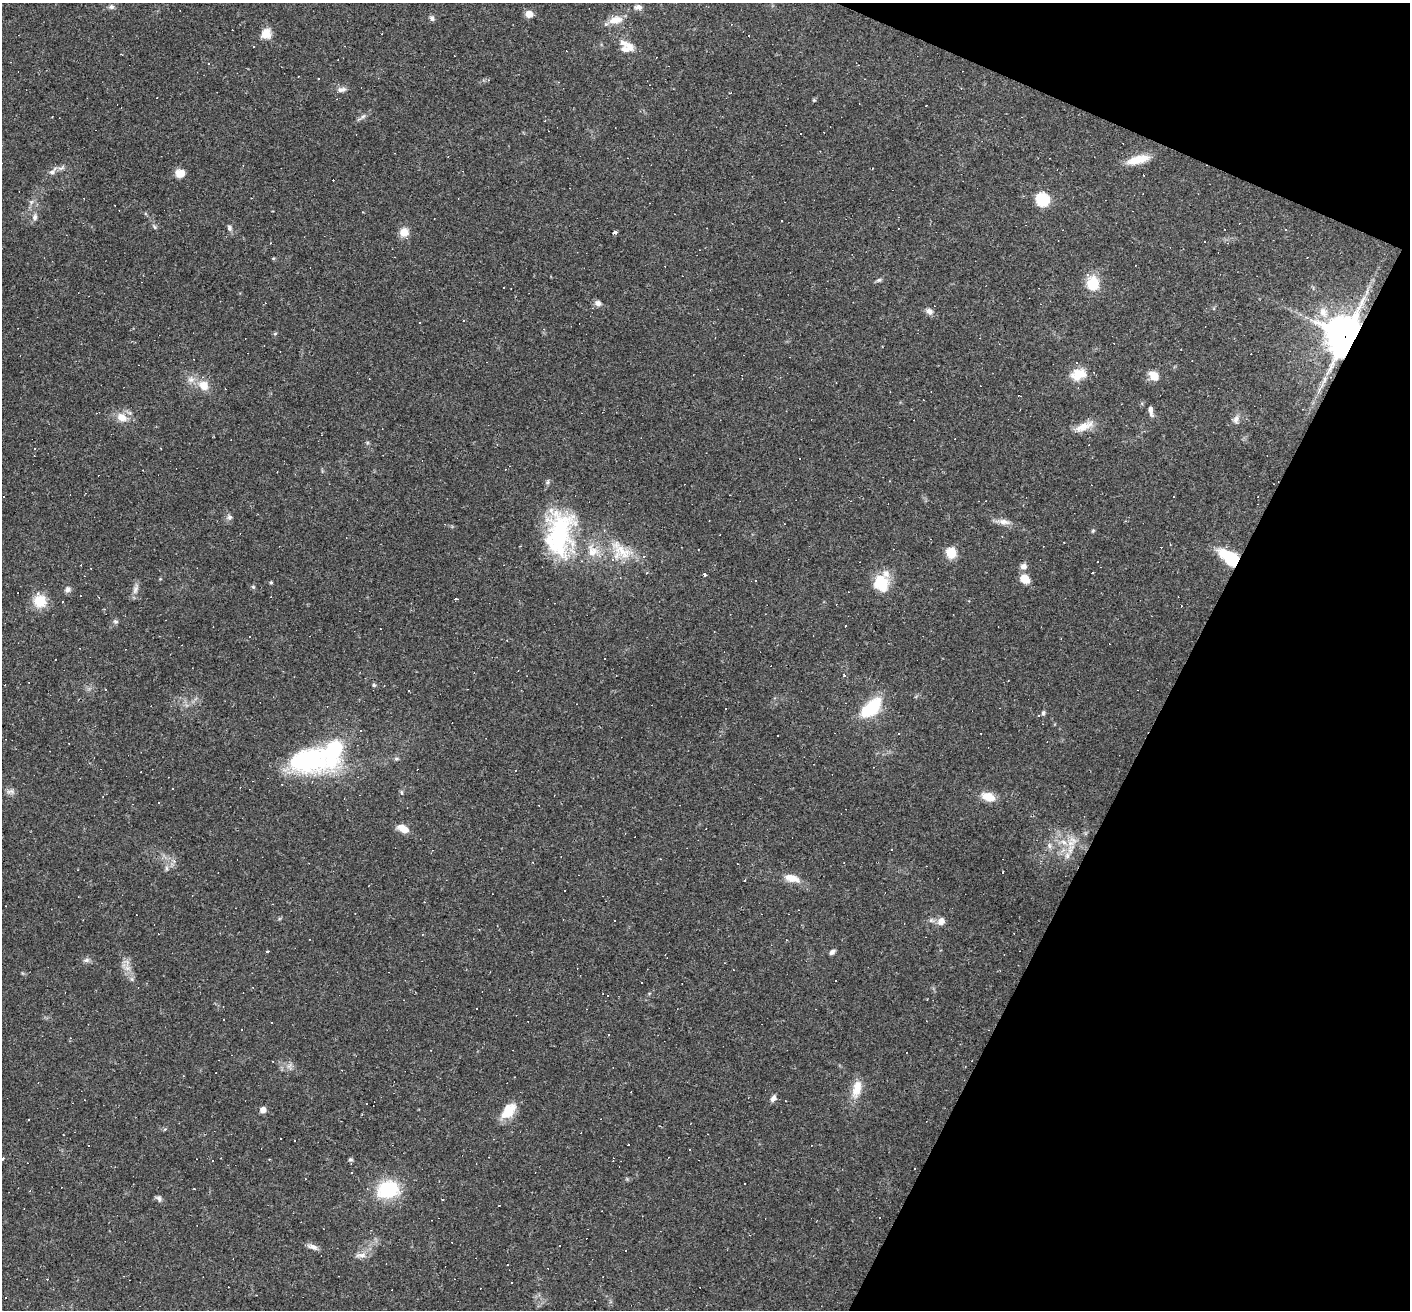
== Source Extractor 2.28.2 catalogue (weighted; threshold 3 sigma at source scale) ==
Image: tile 8 of 4 x 4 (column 4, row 2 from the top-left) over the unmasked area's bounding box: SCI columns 4227-5634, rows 2755-4062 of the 5634 x 5643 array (HDU 1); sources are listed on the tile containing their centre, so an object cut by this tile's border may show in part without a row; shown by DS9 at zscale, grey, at full resolution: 1 PNG px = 1 image px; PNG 1412 x 1312 px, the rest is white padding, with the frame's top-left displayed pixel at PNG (2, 3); no overlay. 20% of this frame is shown black and not used: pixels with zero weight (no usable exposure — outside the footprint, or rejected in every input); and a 3 px margin inside the footprint's outer edge (the drizzle kernel's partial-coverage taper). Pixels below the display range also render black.
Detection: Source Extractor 2.28.2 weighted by HDU 2 'WHT'; one run over the whole footprint, this tile lists its part. Background 0.0469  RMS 0.006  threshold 0.0271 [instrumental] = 3 sigma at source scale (4.5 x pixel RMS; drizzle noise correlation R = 1.50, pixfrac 1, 0.05/0.05 arcsec/px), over >= 5 px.
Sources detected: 227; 98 cosmic-ray / hot-pixel residue — not listed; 9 inside a brighter listed object's ellipse — not listed separately; the other 120 listed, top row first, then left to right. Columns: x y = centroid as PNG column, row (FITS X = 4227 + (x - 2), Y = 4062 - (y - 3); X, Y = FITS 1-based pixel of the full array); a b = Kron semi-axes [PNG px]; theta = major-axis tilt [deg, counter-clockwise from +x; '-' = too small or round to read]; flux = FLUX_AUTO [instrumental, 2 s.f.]
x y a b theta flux
112 7 7 7 - 1.5
638 7 12 7 -2 2.6
529 14 8 7 - 4.5
432 18 7 6 - 1.7
615 20 19 10 10 7
266 34 13 11 54 6.4
630 47 17 10 -37 5.8
489 80 4 3 - 0.62
558 82 4 3 - 0.42
341 89 13 7 4 2.6
814 100 5 5 - 0.68
363 116 9 4 47 1.5
52 117 2 2 - 0.45
801 134 3 3 - 1.6
1138 159 28 9 14 12
53 172 14 7 53 3.2
180 173 10 9 - 6.2
1042 199 6 6 - 73
31 202 6 5 - 1.4
35 217 10 7 83 2.4
782 221 3 2 - 0.58
155 227 6 5 - 0.98
230 228 8 6 85 1.6
1285 230 3 3 - 0.76
404 232 9 8 - 7.3
615 232 4 3 - 1.8
879 280 8 5 26 1.2
1093 283 17 14 -87 14
503 287 3 3 - 9.2
598 303 9 7 -14 2.6
929 311 9 7 -29 2.8
1323 312 16 11 -66 6.8
275 334 6 4 2 0.72
1345 336 13 11 74 1500
1078 374 18 12 14 10
1154 376 13 9 -40 6
191 379 10 9 - 3.9
1324 379 9 4 81 1.8
204 385 13 11 -40 8
1019 396 4 2 - 0.39
1151 411 12 5 -77 2.8
97 413 5 2 - 0.78
122 417 15 11 -31 7.2
1236 419 11 8 69 3.2
1084 426 27 9 25 7.9
4 497 3 3 - 0.75
230 517 8 7 - 1.8
1004 522 16 7 -11 4.2
1093 530 6 4 20 0.71
559 534 57 32 84 68
592 551 20 14 -60 10
623 551 34 17 -26 21
951 553 6 5 - 34
1231 558 17 9 -36 38
1023 566 8 7 - 2.8
646 573 3 3 - 0.59
705 575 5 4 - 0.91
1025 579 10 8 -30 7.6
756 581 3 3 - 2.7
271 583 4 4 - 0.82
881 583 19 16 -61 18
253 587 6 5 - 0.88
67 589 8 7 - 2.2
135 589 13 7 69 3.1
40 601 17 16 - 12
63 602 3 2 - 0.43
115 622 7 6 - 1.3
844 676 3 3 - 5.3
374 685 5 5 - 0.87
871 708 22 11 45 36
1043 713 6 5 - 1
361 730 3 3 - 3.8
899 734 3 2 - 0.74
396 759 6 6 - 1.2
305 760 60 30 -4 78
515 770 3 3 - 0.51
10 791 12 6 9 2.2
402 792 7 4 -81 0.91
988 797 16 10 -19 8.6
403 828 12 7 -29 7.7
1064 842 12 7 -37 5.1
1050 846 6 6 - 1.7
1070 850 12 8 70 5.3
174 861 6 6 - 1.7
533 862 3 2 - 0.41
738 864 2 2 - 0.44
166 868 7 4 -89 1.2
792 878 17 8 -16 8.3
745 880 3 2 - 0.54
941 921 9 8 - 4.2
786 940 3 2 - 0.37
268 951 3 3 - 9.3
832 952 7 5 37 1.8
86 960 9 6 11 1.8
127 968 9 6 -20 3
132 979 6 5 - 1.2
836 981 3 3 - 3.1
927 999 2 2 - 0.48
608 1035 3 2 - 0.48
70 1038 4 3 - 0.57
857 1089 26 12 75 9.6
773 1098 8 5 59 2.5
785 1101 3 2 - 0.44
263 1110 6 5 - 4.1
508 1111 21 12 51 12
628 1144 3 3 - 2.4
2 1159 7 3 32 0.84
350 1159 5 5 - 0.98
914 1169 3 3 - 11
745 1184 3 3 - 1.4
388 1189 20 16 12 38
30 1191 4 3 - 0.51
159 1199 10 6 -56 1.7
442 1199 3 2 - 0.45
559 1246 2 2 - 0.49
312 1247 15 6 -18 2.9
361 1255 17 6 3 3.5
507 1265 3 2 - 0.72
512 1283 3 3 - 1.3
6 1297 3 3 - 1.8
Overlapping masked pixels (flux is a lower limit): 2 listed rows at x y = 1345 336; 1231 558
Isophote crosses this tile's border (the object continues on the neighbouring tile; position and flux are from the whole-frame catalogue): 1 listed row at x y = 2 1159